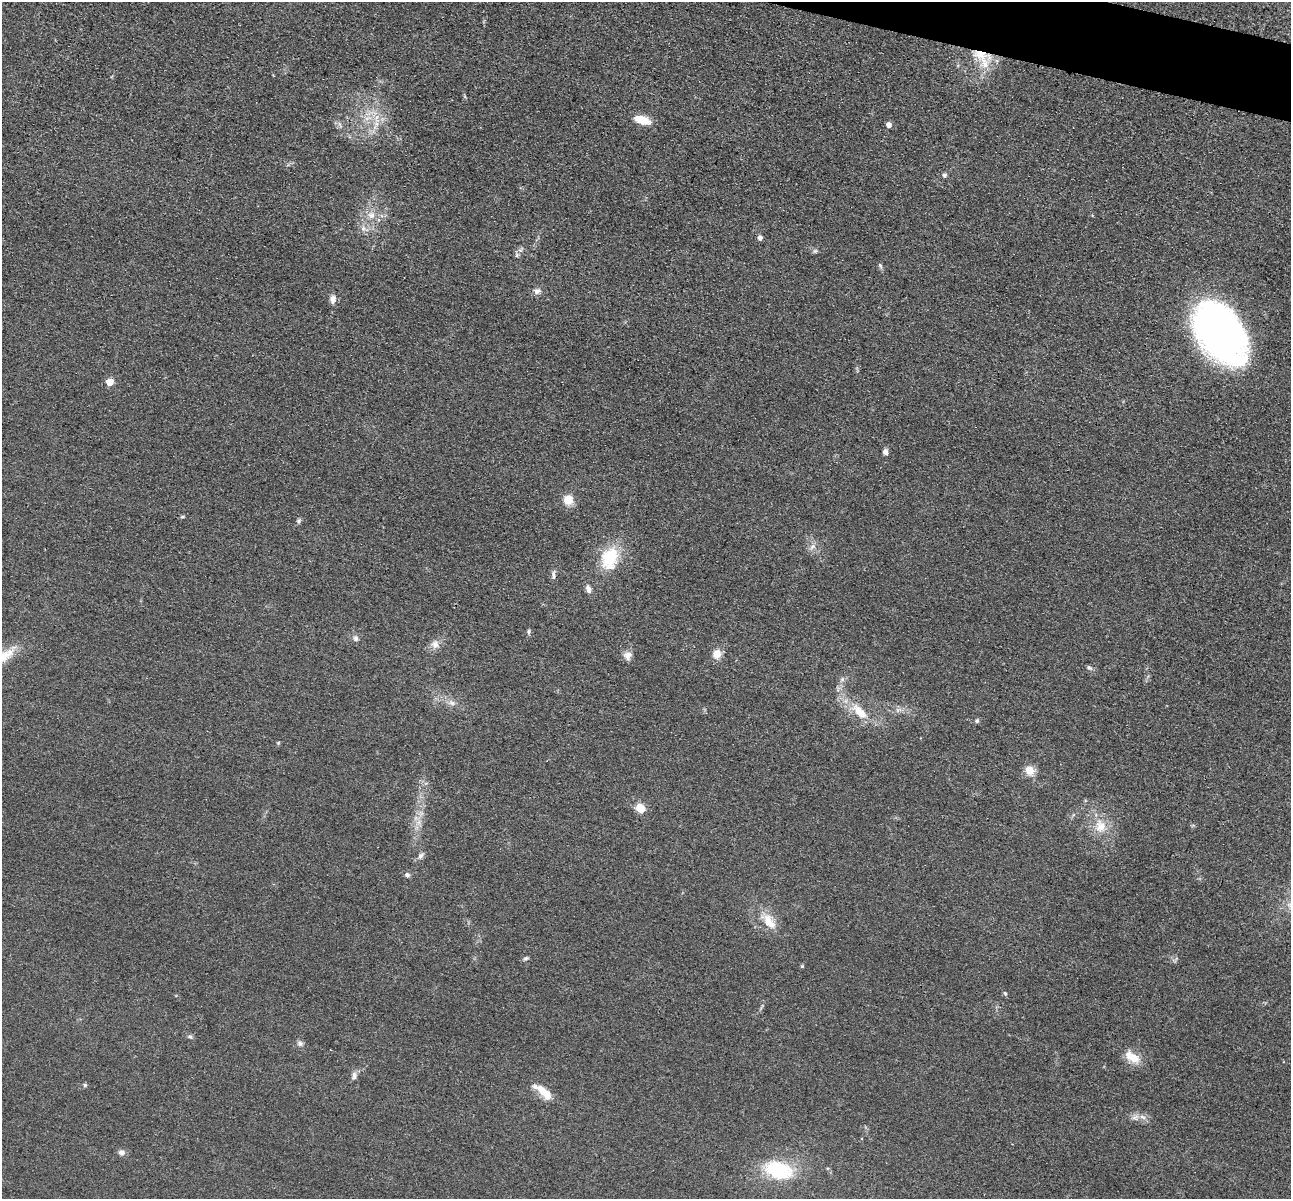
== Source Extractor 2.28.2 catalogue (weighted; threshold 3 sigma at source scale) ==
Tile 10 of 4 x 4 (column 2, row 3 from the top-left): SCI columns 1310-2598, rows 1474-2670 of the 5198 x 5216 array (HDU 1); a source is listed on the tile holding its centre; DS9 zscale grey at full resolution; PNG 1293 x 1201 px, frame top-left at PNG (2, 2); no overlay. Shown black and unused: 2% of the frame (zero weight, under 3 of 4 exposures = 3% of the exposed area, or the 3 px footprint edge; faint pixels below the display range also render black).
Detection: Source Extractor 2.28.2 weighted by HDU 2 'WHT'; one run over the whole footprint, this tile lists its part. Background 0.0485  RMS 0.0082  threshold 0.0368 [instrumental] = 3 sigma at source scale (4.5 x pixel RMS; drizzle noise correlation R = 1.50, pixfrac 1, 0.05/0.05 arcsec/px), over >= 5 px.
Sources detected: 54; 2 inside a brighter listed object's ellipse — not listed separately; the other 52 listed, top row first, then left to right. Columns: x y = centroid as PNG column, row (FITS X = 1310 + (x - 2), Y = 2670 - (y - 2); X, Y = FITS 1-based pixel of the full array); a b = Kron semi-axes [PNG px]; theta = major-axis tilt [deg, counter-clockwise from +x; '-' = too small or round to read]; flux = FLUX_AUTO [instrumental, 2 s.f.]
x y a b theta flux
980 54 19 12 -16 16
642 120 18 8 -18 14
376 124 7 4 71 2.8
889 125 5 5 - 5
944 175 6 5 - 1.8
371 215 9 8 - 5
363 228 7 6 - 2.8
760 238 5 4 - 3.4
520 250 6 6 - 2.2
815 251 7 4 18 1.4
880 266 8 5 -69 1.5
537 291 8 7 - 3.5
333 299 11 8 89 4.2
1219 333 60 37 -57 390
110 382 5 5 - 14
885 452 7 6 - 2.7
568 500 12 11 - 11
182 517 6 3 -7 0.96
299 521 7 5 69 1.6
812 547 10 5 45 2.9
609 558 28 19 72 34
553 575 12 4 -90 2.2
588 589 10 6 -67 3.6
529 631 6 4 72 1.2
355 638 8 7 - 2.5
435 644 11 10 - 4.9
717 654 10 9 - 8
628 656 11 10 - 5
1089 668 9 5 -36 1.8
842 679 7 4 90 1.7
452 703 9 7 -16 3.2
860 712 26 11 -44 18
977 721 6 5 - 1.4
278 743 6 3 71 0.83
1030 771 12 10 -50 8.5
640 808 5 5 - 36
1100 826 20 15 -90 15
421 855 10 6 40 2.7
407 875 8 6 -13 2.1
769 922 23 13 -56 14
526 958 7 5 29 1.6
802 966 4 4 - 0.81
1005 993 5 4 - 1.1
190 1036 6 4 -1 1.4
300 1043 8 7 - 2.7
1134 1058 16 14 -52 10
354 1076 12 6 87 3
85 1085 5 5 - 1.2
544 1092 26 9 -40 15
1135 1117 11 7 17 4.1
122 1152 9 7 -1 3.2
778 1170 29 18 -17 54
Overlapping masked pixels (flux is a lower limit): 1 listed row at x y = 980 54